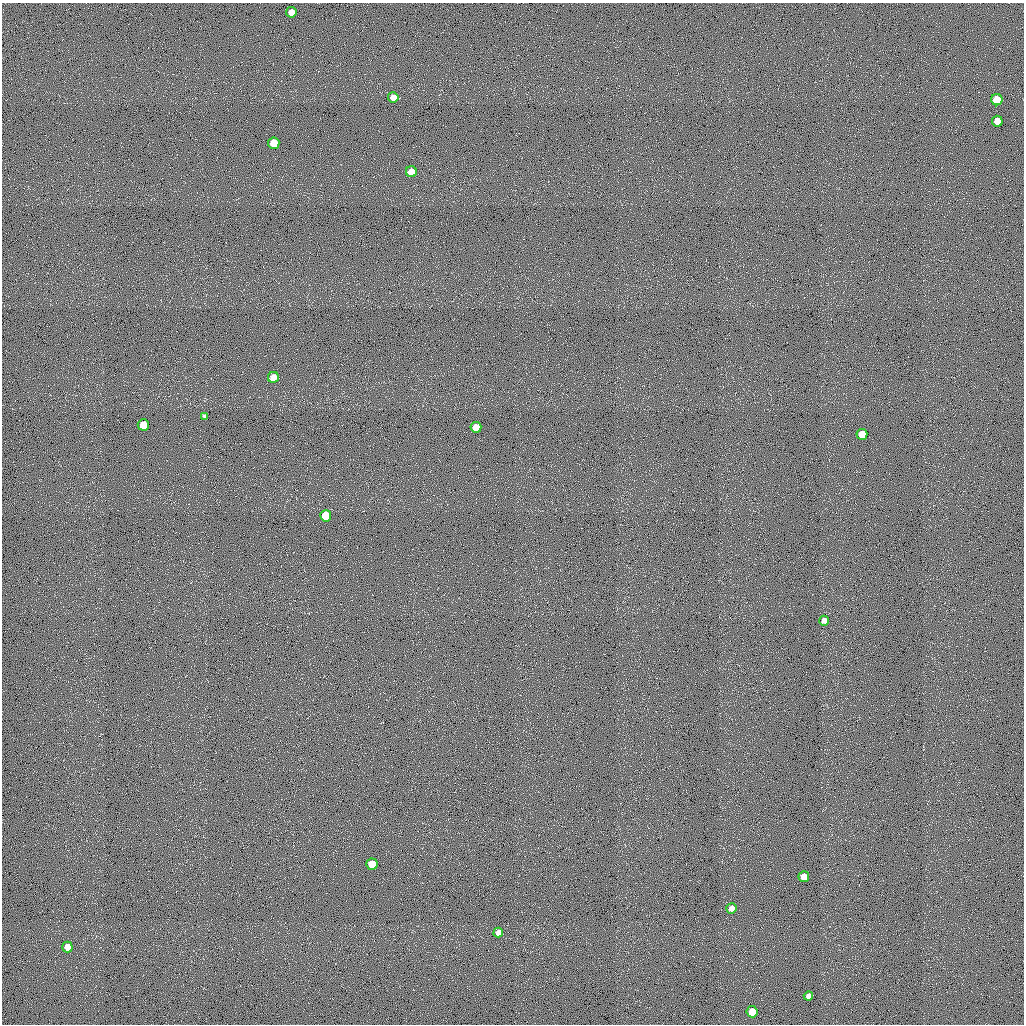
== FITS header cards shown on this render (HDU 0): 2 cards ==
NAXIS1  =                 1022 / length of data axis 1
NAXIS2  =                 1022 / length of data axis 2

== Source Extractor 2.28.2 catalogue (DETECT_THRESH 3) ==
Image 1022 x 1022 px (HDU 0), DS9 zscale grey, 1 PNG px = 1 image px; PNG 1026 x 1026 px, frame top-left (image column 1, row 1022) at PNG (2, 3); each listed source drawn as its Kron ellipse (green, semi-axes under 4 px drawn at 4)
Background 0.528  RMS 94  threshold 283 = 3 sigma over >= 5 px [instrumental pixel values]
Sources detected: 20; all 20 listed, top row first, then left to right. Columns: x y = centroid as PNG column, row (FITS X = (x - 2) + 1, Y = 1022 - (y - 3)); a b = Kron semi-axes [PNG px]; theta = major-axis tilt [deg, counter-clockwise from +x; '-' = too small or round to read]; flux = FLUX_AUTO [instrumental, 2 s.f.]
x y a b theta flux
291 12 5 5 - 53000
393 97 5 5 - 56000
997 100 5 5 - 170000
997 121 5 5 - 82000
274 143 5 5 - 140000
411 172 5 5 - 80000
273 377 5 5 - 70000
205 416 4 3 - 11000
143 425 5 5 - 150000
476 427 5 5 - 89000
862 434 5 5 - 95000
326 516 5 5 - 180000
824 621 5 4 - 26000
372 864 5 5 - 120000
804 877 5 5 - 87000
731 908 5 5 - 27000
498 933 5 4 - 33000
67 947 5 5 - 48000
808 996 4 4 - 23000
752 1012 5 5 - 96000